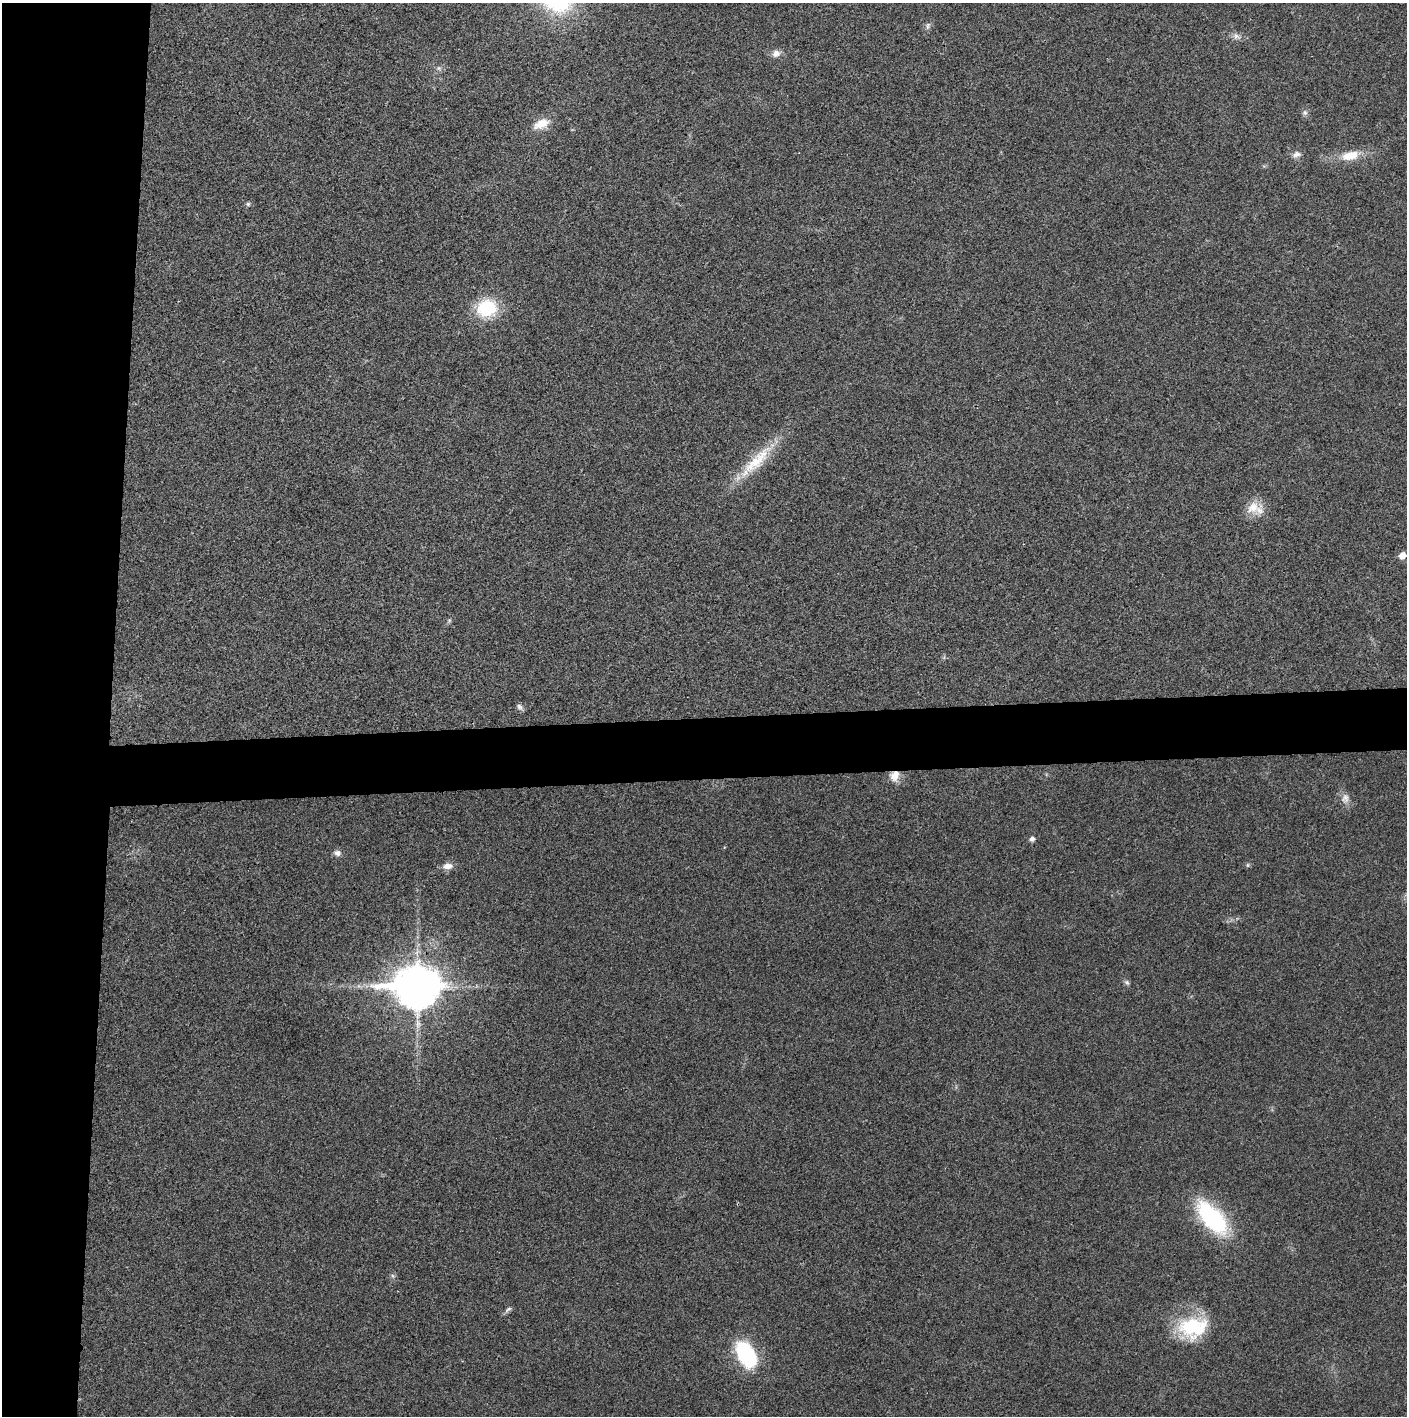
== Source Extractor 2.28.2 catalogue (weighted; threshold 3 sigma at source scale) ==
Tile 4 of 3 x 3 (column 1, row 2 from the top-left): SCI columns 9-1413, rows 1415-2828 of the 4227 x 4252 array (HDU 1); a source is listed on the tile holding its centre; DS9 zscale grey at full resolution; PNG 1409 x 1418 px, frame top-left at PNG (2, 3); no overlay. Shown black and unused: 12% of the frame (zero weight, under 3 of 4 exposures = <1% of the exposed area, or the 3 px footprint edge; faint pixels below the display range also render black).
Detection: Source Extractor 2.28.2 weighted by HDU 2 'WHT'; one run over the whole footprint, this tile lists its part. Background 0.0248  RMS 0.006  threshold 0.0269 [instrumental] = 3 sigma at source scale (4.5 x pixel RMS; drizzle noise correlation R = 1.50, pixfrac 1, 0.05/0.05 arcsec/px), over >= 5 px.
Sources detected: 28; all 28 listed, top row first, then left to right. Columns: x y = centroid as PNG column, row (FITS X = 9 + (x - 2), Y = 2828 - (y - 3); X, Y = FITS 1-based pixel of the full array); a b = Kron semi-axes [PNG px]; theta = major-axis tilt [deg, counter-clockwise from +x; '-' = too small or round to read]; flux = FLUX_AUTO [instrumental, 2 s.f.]
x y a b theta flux
928 26 11 5 85 1.7
1236 36 10 8 -47 2.7
776 53 11 9 19 3.8
439 68 8 6 -21 1.6
1305 113 7 7 - 1.8
541 124 23 13 22 9.3
1296 155 12 8 22 3
1350 156 22 11 11 12
248 204 5 5 - 1.1
487 308 20 17 15 34
756 461 64 15 46 27
1253 507 23 17 25 11
1402 555 6 6 - 5.9
449 620 6 4 -45 0.82
519 707 10 6 -48 2
895 776 13 11 69 7.2
1345 798 15 10 86 4.3
1032 839 6 5 - 2.2
337 853 10 8 -11 2.6
1248 865 6 4 90 0.84
447 866 13 8 6 4.3
1127 982 8 6 -38 1.4
417 986 17 13 2 1800
1212 1218 37 18 -49 71
393 1276 6 4 -45 1.1
508 1309 11 5 34 1.7
1193 1327 36 26 9 40
746 1354 30 18 -59 49
Overlapping masked pixels (flux is a lower limit): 2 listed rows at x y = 895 776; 417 986